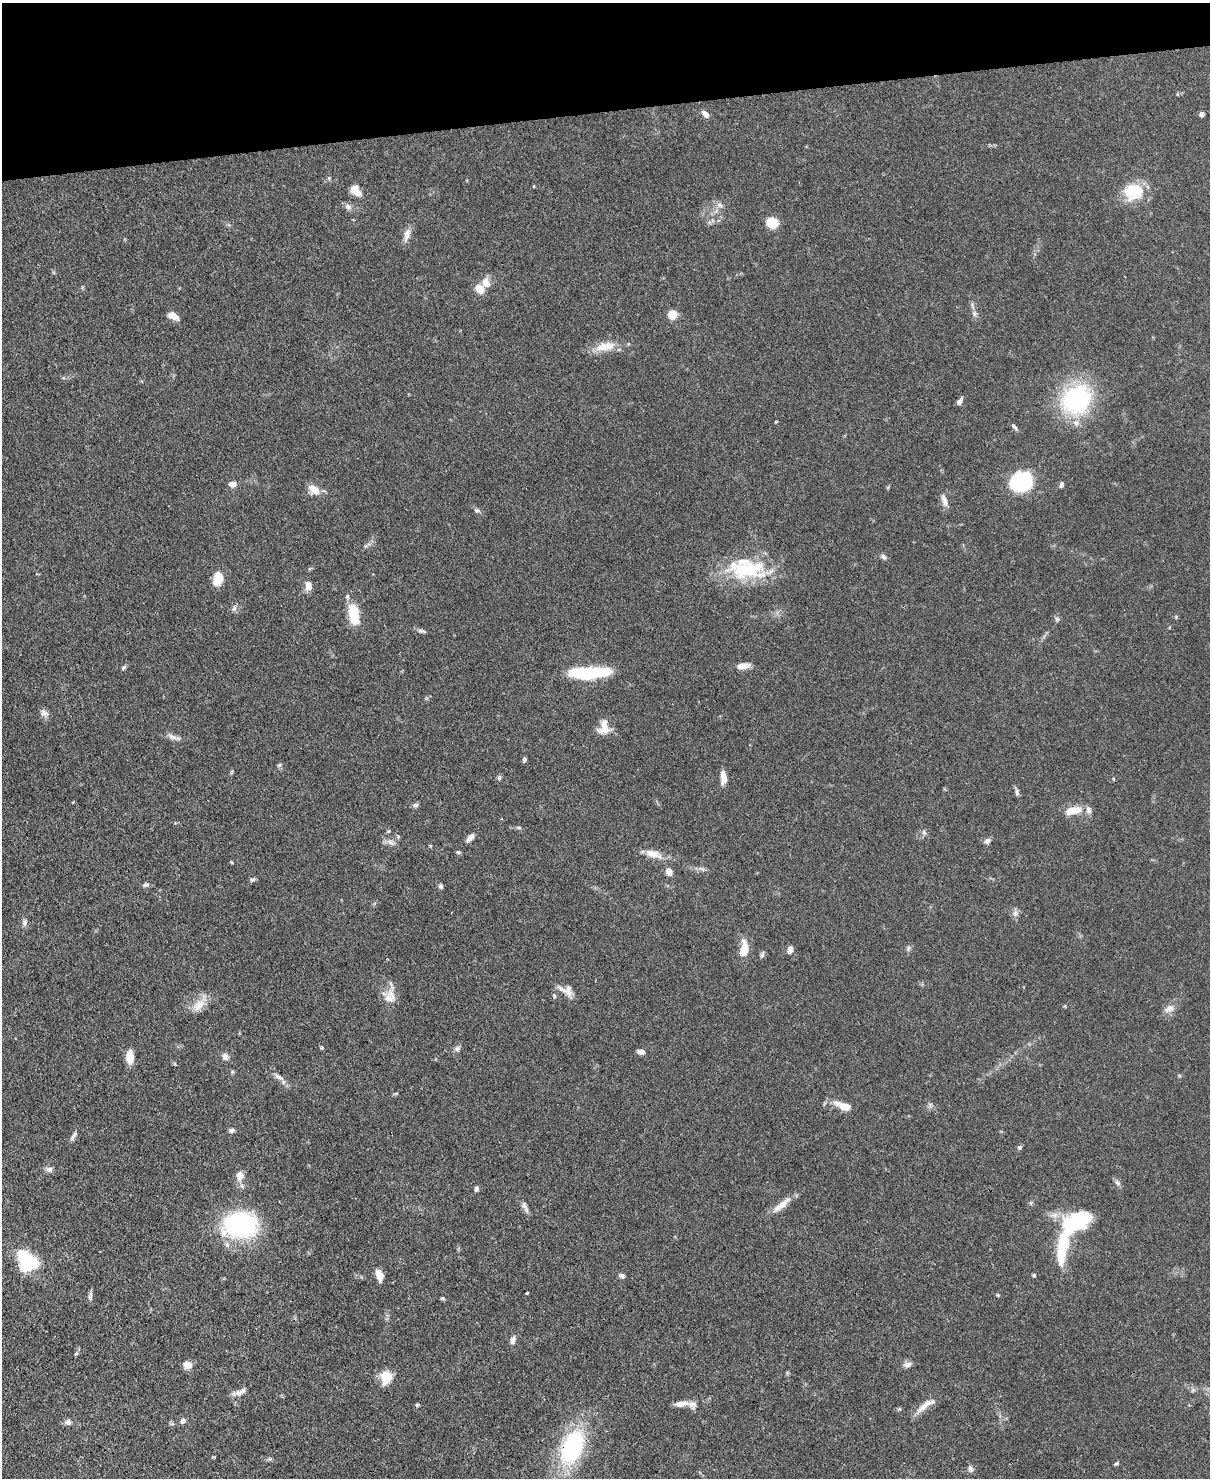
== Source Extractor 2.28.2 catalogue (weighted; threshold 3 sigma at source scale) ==
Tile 3 of 4 x 3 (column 3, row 1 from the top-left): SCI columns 2495-3702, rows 3164-4639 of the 4987 x 4969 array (HDU 1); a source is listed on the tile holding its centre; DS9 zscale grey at full resolution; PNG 1212 x 1480 px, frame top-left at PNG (2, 3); no overlay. Shown black and unused: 7% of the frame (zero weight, under 3 of 4 exposures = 9% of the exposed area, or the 3 px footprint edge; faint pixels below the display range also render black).
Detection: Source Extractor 2.28.2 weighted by HDU 2 'WHT'; one run over the whole footprint, this tile lists its part. Background 0.072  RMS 0.0041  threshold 0.0183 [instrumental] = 3 sigma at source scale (4.5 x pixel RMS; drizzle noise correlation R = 1.50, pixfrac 1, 0.05/0.05 arcsec/px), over >= 5 px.
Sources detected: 135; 4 inside a brighter object's white glare — not listed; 14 inside a brighter listed object's ellipse — not listed separately; the other 117 listed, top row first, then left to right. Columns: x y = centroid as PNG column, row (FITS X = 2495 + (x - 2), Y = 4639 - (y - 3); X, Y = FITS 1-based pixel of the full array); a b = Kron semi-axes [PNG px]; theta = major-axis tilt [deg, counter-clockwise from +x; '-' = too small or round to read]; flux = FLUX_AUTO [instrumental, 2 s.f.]
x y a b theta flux
705 114 9 5 -46 2.2
1202 114 5 5 - 1.5
329 178 5 4 - 0.51
356 191 14 9 -43 4.4
1133 191 25 20 8 14
720 205 9 6 -27 1.5
348 206 7 7 - 2.1
772 223 9 8 - 13
407 235 19 7 74 2.9
486 283 12 8 -64 3.8
479 288 8 6 -43 8.6
974 314 7 7 - 1.3
673 315 7 6 - 7.5
173 316 10 6 -26 4.7
605 346 30 12 10 7.2
1075 399 18 16 47 78
959 401 8 5 51 1.7
776 422 4 3 - 0.35
1076 423 9 8 - 2.2
1014 427 11 4 -48 1.1
1021 482 20 17 22 41
233 484 7 6 - 2.9
1061 485 7 5 73 0.99
314 489 13 9 -38 5.5
944 500 18 6 -70 2.4
477 510 9 6 -16 1
883 557 9 6 -29 1.1
748 569 56 23 9 27
218 579 14 9 71 8.3
308 585 10 7 -84 3.4
234 608 8 5 59 1.1
354 615 20 9 -80 16
1176 616 6 4 19 0.48
1057 619 7 6 - 0.88
421 631 10 5 -16 1.1
743 666 14 7 6 3.7
123 667 7 5 39 0.73
589 674 39 11 7 27
44 713 11 8 -32 1.9
605 729 22 9 9 4.1
173 737 19 6 -17 2.2
524 759 6 4 79 0.89
279 765 7 4 44 0.66
232 772 6 4 88 0.49
723 775 17 7 82 3.3
499 777 6 5 - 0.82
1017 792 9 5 -82 1.1
415 805 9 5 0 0.97
1074 810 20 8 12 7.1
519 827 8 4 -9 0.63
389 831 6 4 90 0.48
924 832 8 5 -68 0.97
398 836 5 5 - 0.59
470 838 12 6 43 2.3
987 841 8 7 - 1.4
391 842 13 6 -22 1.9
458 852 6 5 - 0.7
653 854 21 9 -18 5.4
231 862 5 3 - 0.36
701 869 10 3 -21 0.94
669 872 7 6 - 3.2
252 879 8 4 8 0.75
146 885 9 6 12 1.1
440 886 7 6 - 0.96
1015 913 10 8 74 1.6
24 922 9 6 84 1.4
908 948 8 4 82 0.85
790 949 7 5 74 2.4
744 950 15 7 83 8.6
762 955 9 4 73 0.91
562 989 21 7 -31 3.2
391 994 20 9 -59 4.4
554 996 6 4 -69 0.6
199 1005 22 12 52 5.3
1065 1006 5 3 - 0.35
1169 1009 14 10 27 3
322 1048 5 4 - 0.48
457 1049 8 7 - 1.2
641 1052 9 5 -10 1.8
130 1057 15 8 87 4.4
225 1057 8 7 - 2.1
279 1077 16 6 -29 2.2
846 1106 16 8 -12 4.6
232 1130 6 6 - 1.4
73 1136 12 5 60 1.4
1019 1147 6 5 - 0.87
49 1169 10 7 -9 1.5
240 1176 15 10 86 3.6
1117 1183 9 6 -50 1.2
476 1188 7 5 76 1.1
781 1205 29 8 39 5.3
525 1207 17 6 -63 1.9
240 1225 25 19 4 71
1070 1226 26 18 -6 25
28 1263 21 17 59 21
1034 1275 5 4 - 0.58
378 1276 13 8 45 2.1
622 1276 8 5 -31 1.2
527 1293 3 3 - 1.1
998 1295 5 4 - 0.51
90 1296 12 5 72 1.1
442 1298 5 4 - 0.6
513 1340 10 6 70 2
76 1354 5 3 - 0.46
187 1365 12 9 -14 2.9
907 1365 11 7 11 1.8
386 1377 11 9 -84 12
239 1392 18 6 20 2.5
681 1404 18 6 7 3.2
417 1405 4 4 - 0.78
925 1406 31 8 36 4.6
899 1409 5 5 - 0.5
183 1421 7 6 - 1.3
68 1422 9 7 6 1.6
572 1447 38 21 69 48
1116 1463 6 4 37 0.65
970 1469 9 6 -66 1.4
Overlapping masked pixels (flux is a lower limit): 1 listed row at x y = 572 1447